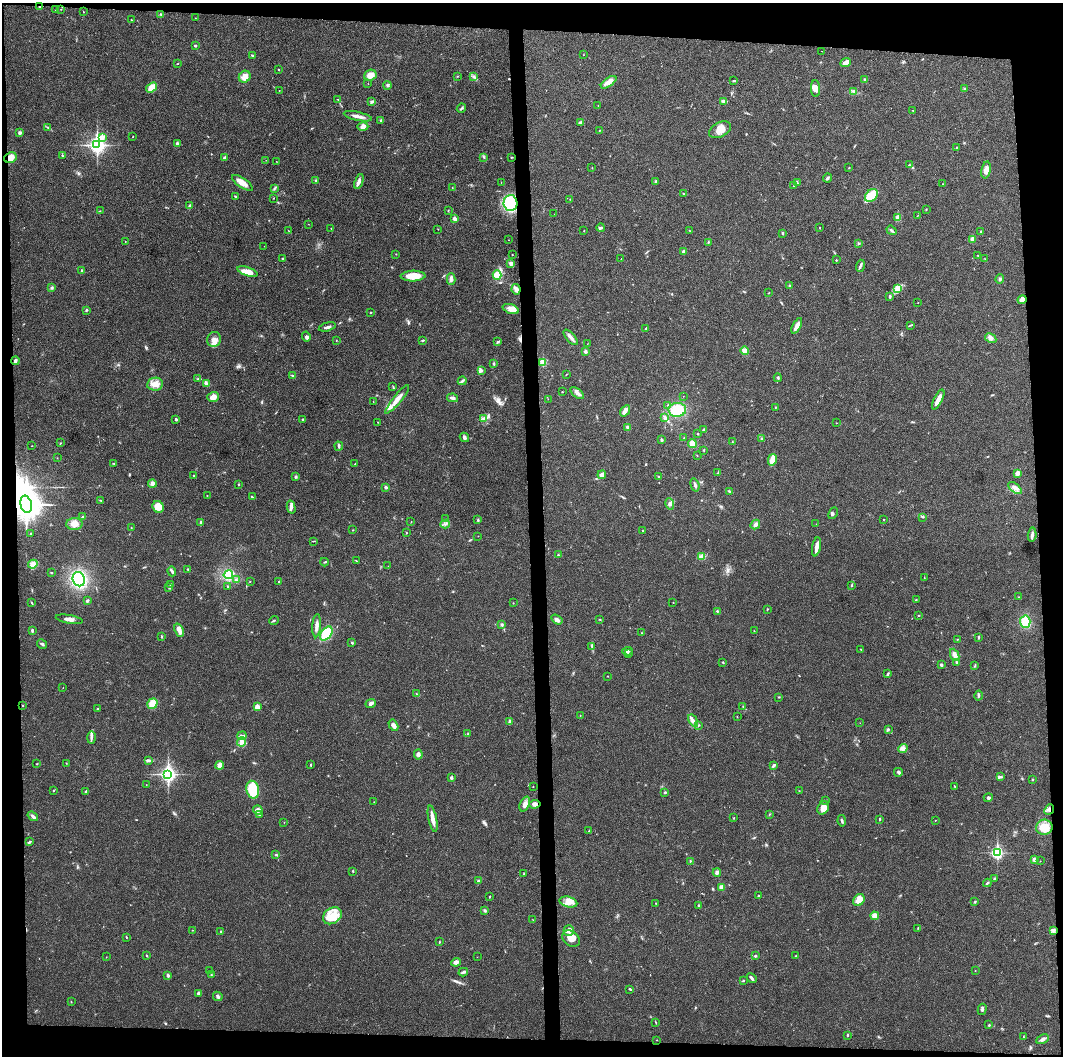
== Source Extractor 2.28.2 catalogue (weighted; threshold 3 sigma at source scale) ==
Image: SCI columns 1-4242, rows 9-4224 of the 4242 x 4227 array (HDU 1 of 3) = the unmasked area's bounding box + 8 px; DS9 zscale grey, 4 x 4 block average (1 PNG px = mean of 4 x 4 image px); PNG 1065 x 1058 px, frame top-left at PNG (2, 3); each listed source drawn as its Kron ellipse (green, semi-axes under 4 px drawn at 4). Shown black and unused: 9% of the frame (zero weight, under 3 of 4 exposures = <1% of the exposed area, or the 3 px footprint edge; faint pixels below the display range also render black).
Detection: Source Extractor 2.28.2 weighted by HDU 2 'WHT'. Background 0.0191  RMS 0.0039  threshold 0.0175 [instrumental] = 3 sigma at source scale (4.5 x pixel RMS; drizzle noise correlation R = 1.50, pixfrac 1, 0.05/0.05 arcsec/px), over >= 5 px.
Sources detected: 434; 1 too faint to see at this stretch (4 x 4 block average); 2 cosmic-ray / hot-pixel residue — neither listed nor drawn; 7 coinciding with a brighter row at this scale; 20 inside a brighter listed object's ellipse — not listed separately; the other 404 listed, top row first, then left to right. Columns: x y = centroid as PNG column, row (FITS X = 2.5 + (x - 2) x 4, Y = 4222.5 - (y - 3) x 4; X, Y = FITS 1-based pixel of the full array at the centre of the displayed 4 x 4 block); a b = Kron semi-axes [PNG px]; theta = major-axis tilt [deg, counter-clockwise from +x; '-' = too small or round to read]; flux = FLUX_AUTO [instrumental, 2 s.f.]
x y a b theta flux
40 7 3 2 - 1.6
61 9 2 2 - 0.85
55 10 2 2 - 0.38
83 12 3 2 - 0.95
161 14 3 3 - 2.5
195 18 2 2 - 0.65
131 20 2 2 - 0.77
195 46 2 2 - 3.1
822 51 2 2 - 0.45
583 55 2 2 - 0.57
252 56 3 2 - 3.4
846 63 5 3 - 12
177 64 2 2 - 1.1
279 70 2 2 - 1.2
370 75 6 5 - 20
458 76 2 2 - 1.1
245 77 6 5 - 18
473 77 3 2 - 3.1
865 80 3 2 - 2.8
734 81 3 2 - 1.8
609 82 9 3 35 17
368 84 2 2 - 0.41
387 85 4 2 - 2.6
152 87 6 4 36 29
815 89 8 4 -88 16
964 89 3 2 - 1.8
279 90 2 2 - 0.58
854 91 4 3 - 4.2
338 99 2 2 - 0.79
724 101 4 3 - 3.5
372 102 3 3 - 3.4
598 105 2 2 - 0.61
461 108 5 2 - 3.1
913 111 2 2 - 0.82
358 116 14 3 -12 13
381 120 3 2 - 2
580 123 4 3 - 5.9
363 127 5 4 - 7.7
48 128 2 2 - 1.2
600 130 3 2 - 1.4
720 130 12 7 28 23
20 133 4 3 - 4.5
102 137 2 2 - 22
133 137 2 2 - 0.87
177 143 2 2 - 4.2
97 145 4 3 - 780
956 147 2 2 - 0.99
62 155 3 2 - 1.3
483 157 4 2 - 2.5
511 157 3 2 - 1.4
10 158 6 5 - 18
225 158 4 2 - 3.2
266 160 2 2 - 0.49
276 161 2 2 - 0.58
910 165 4 2 - 2
592 167 2 2 - 0.59
849 168 2 2 - 1.3
986 170 8 4 79 15
827 178 4 2 - 4.1
316 181 3 2 - 2
359 181 8 3 69 8.4
655 181 2 2 - 2.1
501 182 2 2 - 0.61
242 183 12 5 -35 19
798 183 2 2 - 0.99
943 184 2 2 - 1
794 186 2 2 - 0.64
274 188 3 2 - 2.5
452 188 2 2 - 0.66
683 193 2 2 - 1.4
235 196 3 2 - 1.7
871 196 7 5 41 62
274 198 2 2 - 1.6
570 199 2 2 - 0.54
510 203 8 7 - 120
190 205 3 2 - 2.1
448 210 2 2 - 1.3
926 210 3 2 - 1.3
100 211 2 2 - 0.56
554 214 2 2 - 0.45
917 216 2 2 - 0.65
898 218 4 3 - 11
455 219 2 2 - 12
308 224 2 2 - 0.51
601 228 4 2 - 5.1
820 228 2 2 - 1
331 229 2 2 - 0.7
438 229 2 2 - 0.68
584 230 2 2 - 0.89
689 230 2 2 - 0.73
892 230 5 2 - 4.2
288 231 2 2 - 0.79
981 231 2 2 - 0.83
783 233 3 2 - 2
972 239 2 2 - 34
509 240 2 2 - 0.68
125 241 2 2 - 0.79
708 242 3 2 - 1.3
859 243 2 2 - 3.1
264 246 2 2 - 0.42
684 252 3 3 - 8.6
396 254 2 2 - 0.64
512 255 2 2 - 0.8
978 255 2 2 - 0.85
283 258 2 2 - 4.8
621 258 2 2 - 0.44
985 259 2 2 - 0.66
836 260 2 2 - 1.6
511 263 3 3 - 6.6
860 266 6 2 73 4.7
82 271 3 2 - 3.8
247 272 10 4 -18 30
497 275 5 4 - 26
413 276 12 5 3 37
451 279 6 3 88 7.3
1000 279 4 2 - 3.6
789 286 3 2 - 1.4
51 288 3 2 - 2.8
897 288 4 3 - 7.2
516 289 5 4 - 8
769 293 3 2 - 0.86
890 296 3 2 - 3.6
1022 300 4 4 - 13
918 303 2 2 - 1.2
511 309 8 4 -18 13
86 310 3 2 - 2.3
370 313 2 2 - 2
911 325 3 2 - 1.8
797 326 8 3 62 18
327 327 8 2 14 6.2
646 329 3 2 - 2
306 337 5 3 - 5.2
571 337 9 3 -49 10
991 338 6 4 -30 7.5
214 339 7 7 - 14
336 340 2 2 - 0.64
423 340 3 2 - 2
497 342 4 2 - 2.7
587 344 2 2 - 0.45
585 351 3 2 - 5.4
744 351 4 3 - 12
15 361 4 3 - 5.9
543 362 2 2 - 82
494 364 4 2 - 2
481 370 3 3 - 4.7
292 375 2 2 - 1.5
566 375 2 2 - 0.74
778 378 4 2 - 2.4
198 379 2 2 - 1.8
462 381 4 3 - 4.1
206 383 3 3 - 3.5
155 384 8 6 9 21
393 387 3 2 - 1.7
562 392 2 2 - 0.82
577 393 8 3 -37 8.6
683 396 2 2 - 0.53
213 397 6 4 16 16
452 398 5 3 - 6.8
397 399 18 3 51 22
548 399 2 2 - 0.53
938 400 11 3 63 22
373 402 2 2 - 0.46
668 405 2 2 - 2.2
775 407 2 2 - 0.91
677 410 9 7 7 59
625 411 6 3 54 13
484 418 4 3 - 5.5
665 418 3 2 - 7
176 419 2 2 - 3.8
302 420 3 2 - 2.1
378 422 2 2 - 0.92
836 423 2 2 - 0.5
628 427 3 2 - 3.7
704 430 2 2 - 3.5
698 434 2 2 - 1.3
464 437 5 3 - 4.7
684 438 2 2 - 1.3
761 438 2 2 - 1.8
661 440 3 2 - 5.2
732 442 2 2 - 1
60 443 2 2 - 1.1
692 444 4 3 - 16
32 446 2 2 - 0.85
339 446 4 2 - 2.9
704 450 2 2 - 1.6
697 455 2 2 - 0.94
57 458 2 2 - 0.53
772 460 6 3 76 25
114 463 2 2 - 1
355 464 2 2 - 0.96
718 472 3 2 - 1.5
1018 473 4 3 - 11
193 475 2 2 - 1.9
602 475 4 3 - 8.8
658 476 2 2 - 1.2
296 477 3 2 - 2.9
152 484 4 3 - 5.1
238 484 3 2 - 1.3
695 485 7 2 -73 5.6
386 487 3 2 - 4.9
1015 488 8 4 -38 11
729 491 4 2 - 2.3
207 495 2 2 - 1.3
252 497 3 2 - 2
101 500 3 2 - 1.5
26 504 9 5 -76 4100
670 504 6 2 -76 4.1
158 507 6 5 - 26
291 507 6 3 -75 7.1
833 513 6 3 62 3.9
83 517 2 2 - 4.2
923 517 2 2 - 1.5
445 519 2 2 - 0.9
884 519 2 2 - 0.84
478 520 3 2 - 2.3
201 522 3 2 - 2
411 522 2 2 - 1.1
74 524 8 6 2 17
445 524 4 2 - 3.3
755 524 5 3 - 7.6
816 524 2 2 - 0.42
131 528 2 2 - 0.9
353 530 2 2 - 1.1
642 531 2 2 - 0.73
30 533 2 2 - 0.96
406 533 2 2 - 1.7
1032 535 7 3 85 6.6
478 536 2 2 - 0.53
313 541 2 2 - 0.96
816 547 10 2 79 16
558 555 3 2 - 2.2
702 556 3 3 - 14
357 561 2 2 - 0.88
324 562 4 2 - 1.9
33 564 5 4 - 8.3
388 566 2 2 - 0.46
187 569 2 2 - 1.2
172 571 5 2 - 4.2
51 573 3 2 - 1.3
228 575 5 4 - 81
924 578 2 2 - 0.91
79 579 7 6 - 180
236 580 3 2 - 2.7
250 581 2 2 - 0.79
279 582 2 2 - 4.4
171 585 4 2 - 2.1
852 585 2 2 - 2.8
228 586 3 2 - 2.2
169 587 4 3 - 4.1
1018 597 2 2 - 1.5
916 599 2 2 - 0.99
87 601 3 2 - 3.4
673 602 2 2 - 0.69
32 603 3 2 - 1.3
513 603 2 2 - 0.69
767 609 3 2 - 1.6
717 611 2 2 - 1.9
919 615 2 2 - 1.6
69 619 14 3 -10 14
557 619 6 3 -35 6.5
600 619 2 2 - 1.4
274 620 5 2 - 2.7
1025 622 6 5 - 42
502 625 3 3 - 3.3
317 626 11 3 86 11
179 630 7 3 -69 14
32 631 4 2 - 4.1
754 631 2 2 - 1.4
641 633 2 2 - 1.6
326 634 8 5 54 75
162 637 2 2 - 2.6
979 637 4 2 - 2.1
957 639 2 2 - 0.79
352 643 2 2 - 1.7
42 644 5 2 - 3.9
592 646 3 2 - 2.2
861 649 2 2 - 1.4
627 651 5 2 - 4.3
628 654 3 2 - 2.6
955 655 6 3 -65 13
723 662 3 2 - 1.7
956 662 2 2 - 2.2
941 665 2 2 - 4.5
975 666 2 2 - 1.1
888 674 3 2 - 3.4
607 676 2 2 - 0.91
63 688 2 2 - 0.5
416 694 2 2 - 1.2
979 696 5 2 - 3.4
779 697 2 2 - 1.5
371 703 5 3 - 6.2
152 704 5 4 - 32
22 706 2 2 - 1.3
257 707 3 3 - 14
743 707 2 2 - 1
97 709 2 2 - 1.9
580 716 2 2 - 0.75
737 717 2 2 - 0.86
693 721 7 3 -56 7.9
510 722 4 3 - 6.5
860 723 2 2 - 0.39
393 725 6 4 -60 8
698 725 4 2 - 2.8
888 729 3 2 - 1.6
468 734 2 2 - 1
242 736 5 2 - 3.9
91 737 6 2 88 4.7
241 742 4 4 - 7.1
903 748 5 4 - 8
418 754 5 3 - 8
148 760 4 3 - 3.5
66 763 2 2 - 0.79
37 764 2 2 - 0.89
220 765 4 3 - 12
311 765 3 2 - 1.8
773 766 4 2 - 3.8
898 772 4 3 - 5.3
168 774 4 3 - 710
1000 777 4 2 - 3.1
451 778 3 3 - 3.1
1032 780 2 2 - 1.4
146 785 2 2 - 0.48
954 786 2 2 - 1.2
533 787 2 2 - 0.75
253 790 9 6 -78 91
53 791 3 2 - 1.5
86 791 3 2 - 2.4
799 791 2 2 - 0.76
665 792 2 2 - 2.5
988 798 5 3 - 4.3
825 801 2 2 - 0.51
374 802 2 2 - 0.87
525 804 8 4 67 13
535 804 6 3 7 7.8
823 808 7 5 60 19
1049 809 6 3 47 6.7
258 810 5 4 - 7.1
769 814 2 2 - 1
260 815 3 2 - 1.2
33 816 6 3 -37 5.6
734 818 2 2 - 1
433 819 13 3 -78 20
880 819 2 2 - 1.8
935 820 2 2 - 0.65
842 821 6 2 -80 3.4
284 822 2 2 - 0.55
1044 827 8 7 - 31
589 831 2 2 - 1.4
29 842 4 2 - 4.3
997 852 3 2 - 390
276 854 2 2 - 1.2
1034 859 4 3 - 5.9
690 861 3 2 - 1.4
1040 861 2 2 - 0.7
353 871 2 2 - 1.7
717 872 4 4 - 5.4
524 873 2 2 - 1.2
994 879 3 2 - 1.4
478 880 3 2 - 2.4
987 883 4 2 - 3.3
722 887 4 3 - 6.6
490 896 3 2 - 1.1
758 896 2 2 - 1.1
859 900 6 5 - 26
568 902 9 5 -13 17
975 902 3 2 - 2.5
656 903 2 2 - 1.1
699 906 3 2 - 3.1
485 911 3 2 - 2.5
332 916 10 7 35 32
875 916 4 4 - 15
533 920 2 2 - 0.56
918 928 2 2 - 1.3
192 930 2 2 - 0.62
569 930 5 5 - 10
1053 930 4 2 - 4
221 931 2 2 - 1.3
126 937 2 2 - 1.4
571 939 9 7 -38 23
439 942 2 2 - 1.5
146 955 2 2 - 2.3
755 956 3 2 - 2.4
796 956 2 2 - 0.87
106 957 2 2 - 0.6
477 957 2 2 - 0.44
456 962 5 4 - 7.7
209 971 2 2 - 0.82
975 971 2 2 - 0.69
463 972 4 2 - 4.3
211 975 2 2 - 1
168 976 3 3 - 3.8
751 978 5 2 - 6.2
743 981 3 2 - 1.8
630 989 4 2 - 2.7
199 993 3 2 - 7.7
218 996 5 2 - 3.8
71 1002 2 2 - 1
982 1009 6 2 75 4
656 1022 2 2 - 1
989 1025 2 2 - 2.2
847 1035 2 2 - 2.3
1023 1037 2 2 - 1
1043 1039 6 3 27 7.7
657 1040 2 2 - 0.64
Overlapping masked pixels (flux is a lower limit): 5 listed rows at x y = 40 7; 10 158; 510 203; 26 504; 1049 809
Diffuse or blended objects may show on this block-average render without a row.